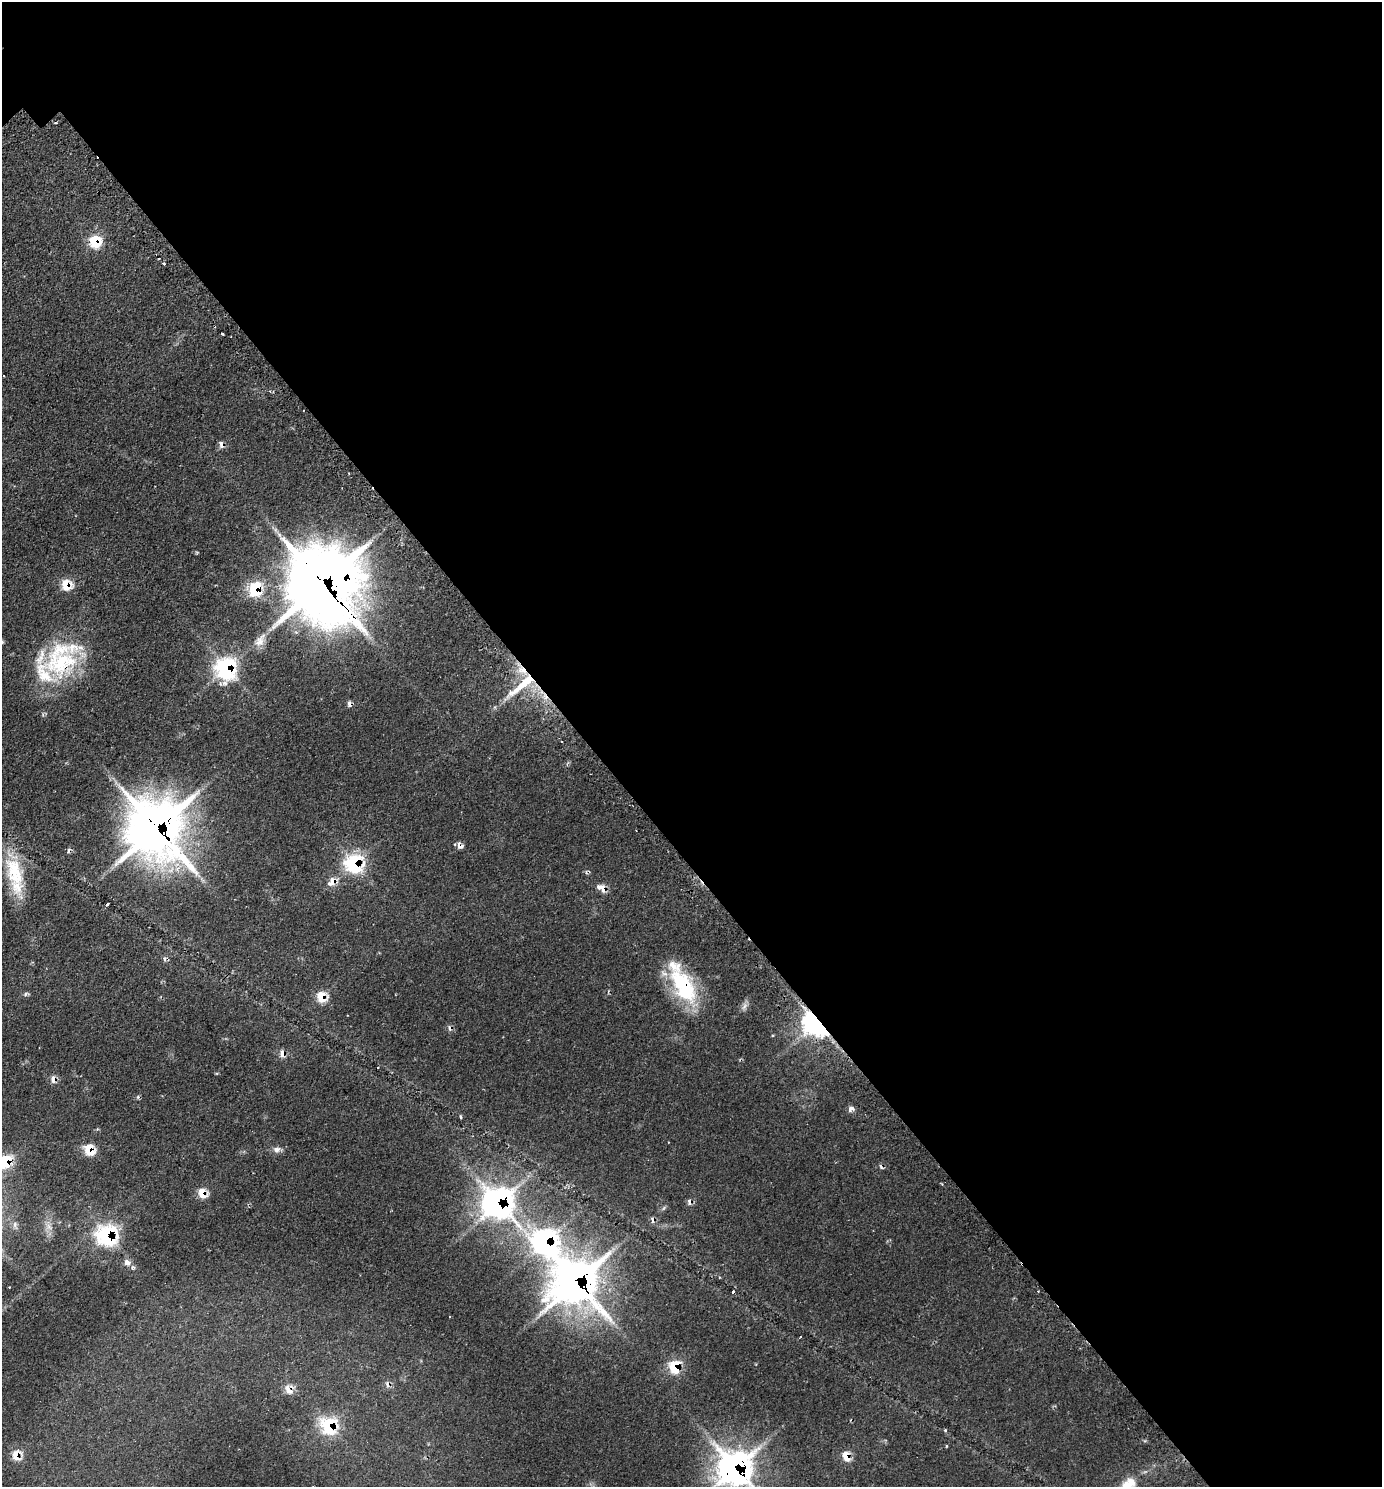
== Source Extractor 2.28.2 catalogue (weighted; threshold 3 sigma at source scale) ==
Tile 8 of 4 x 4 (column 4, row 2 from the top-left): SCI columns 4470-5849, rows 3022-4506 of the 6036 x 6039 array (HDU 1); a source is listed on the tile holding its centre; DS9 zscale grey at full resolution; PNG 1384 x 1489 px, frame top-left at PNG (2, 2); no overlay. Shown black and unused: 58% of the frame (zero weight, under 2 of 3 exposures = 4% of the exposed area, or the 3 px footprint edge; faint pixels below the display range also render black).
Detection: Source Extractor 2.28.2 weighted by HDU 2 'WHT'; one run over the whole footprint, this tile lists its part. Background 0.136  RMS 0.0079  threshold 0.0356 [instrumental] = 3 sigma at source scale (4.5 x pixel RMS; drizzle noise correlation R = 1.50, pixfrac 1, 0.05/0.05 arcsec/px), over >= 5 px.
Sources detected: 70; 1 inside a brighter object's white glare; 11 cosmic-ray / hot-pixel residue — not listed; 4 inside a brighter listed object's ellipse — not listed separately; the other 54 listed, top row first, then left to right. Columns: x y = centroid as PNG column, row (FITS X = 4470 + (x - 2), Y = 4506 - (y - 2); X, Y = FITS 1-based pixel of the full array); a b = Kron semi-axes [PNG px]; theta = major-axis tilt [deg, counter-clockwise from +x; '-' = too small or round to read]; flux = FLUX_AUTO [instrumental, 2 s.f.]
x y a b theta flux
56 122 4 2 - 0.85
95 241 8 7 - 42
159 259 3 2 - 1.3
164 263 4 3 - 1.1
222 333 3 3 - 2.2
4 376 2 2 - 0.81
322 584 30 24 -64 4100
66 585 8 7 - 19
255 589 9 7 89 53
260 640 22 12 56 9.4
2 642 5 5 - 1.2
61 659 52 40 38 87
226 668 12 10 -80 160
522 670 14 8 -32 9.4
521 685 52 9 39 27
156 829 24 22 -64 2400
460 846 7 6 - 4.2
355 863 10 10 - 100
15 872 44 21 -75 41
332 882 12 8 39 8.5
603 889 9 5 -63 6.7
107 904 3 3 - 2.3
683 986 48 24 -60 63
25 994 7 4 47 1.4
322 997 10 9 - 16
744 1006 12 6 66 3.2
817 1023 8 6 -43 1100
282 1053 8 6 -80 5.4
54 1079 8 6 -84 5.2
851 1109 7 6 - 3.8
461 1117 5 3 - 0.85
90 1150 8 7 - 24
277 1150 10 8 4 3.8
6 1161 23 10 48 35
202 1193 9 7 -61 13
689 1202 7 6 - 2.9
498 1203 17 15 -47 440
653 1220 9 6 -73 2.6
48 1227 12 8 -40 5.2
107 1235 12 11 - 110
545 1242 18 14 -50 200
127 1262 8 7 - 5.5
576 1282 20 19 - 1400
9 1287 3 2 - 1.1
733 1292 3 3 - 1.7
800 1337 3 2 - 0.96
674 1367 10 8 -86 30
387 1384 9 6 -74 3.1
289 1389 7 6 - 10
329 1425 12 10 -62 61
945 1430 4 4 - 0.9
16 1455 10 9 - 12
846 1456 11 7 -70 9.9
735 1468 17 17 - 570
Overlapping masked pixels (flux is a lower limit): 34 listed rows (the first 20) at x y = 95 241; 322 584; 66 585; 255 589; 61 659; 226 668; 522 670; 521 685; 156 829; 460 846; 355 863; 332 882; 603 889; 683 986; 322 997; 817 1023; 282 1053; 54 1079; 90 1150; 6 1161
Isophote crosses this tile's border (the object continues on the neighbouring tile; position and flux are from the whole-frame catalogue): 3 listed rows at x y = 2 642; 6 1161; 735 1468